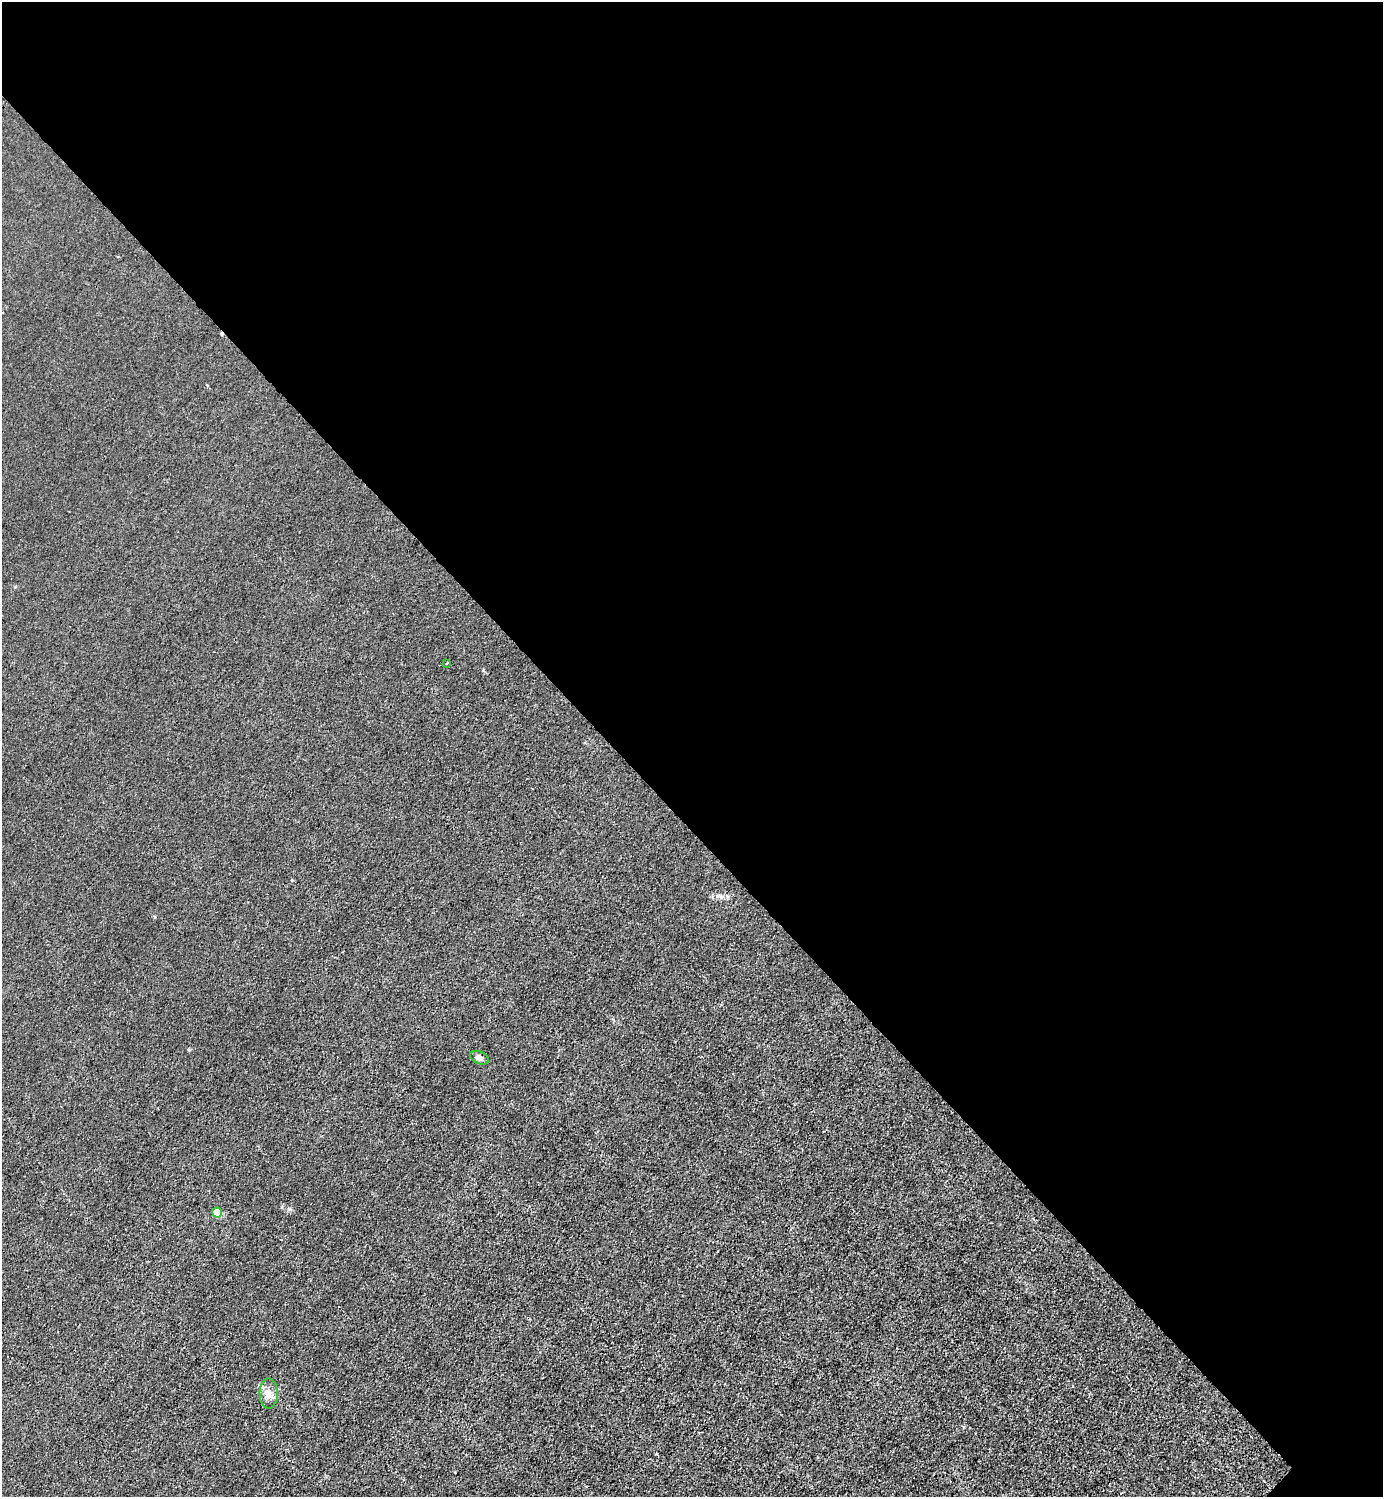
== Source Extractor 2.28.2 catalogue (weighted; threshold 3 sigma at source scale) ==
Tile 3 of 4 x 4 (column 3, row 1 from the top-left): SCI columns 3065-4445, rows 4488-5982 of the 5985 x 5985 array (HDU 1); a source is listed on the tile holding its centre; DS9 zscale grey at full resolution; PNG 1385 x 1499 px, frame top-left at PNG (2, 2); each listed source drawn as its Kron ellipse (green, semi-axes under 4 px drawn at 4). Shown black and unused: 55% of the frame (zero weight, under 3 of 4 exposures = <1% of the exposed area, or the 3 px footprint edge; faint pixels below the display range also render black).
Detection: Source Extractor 2.28.2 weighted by HDU 2 'WHT'; one run over the whole footprint, this tile lists its part. Background 0.0215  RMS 0.0062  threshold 0.0279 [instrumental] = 3 sigma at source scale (4.5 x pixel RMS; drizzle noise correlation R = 1.50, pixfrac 1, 0.05/0.05 arcsec/px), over >= 5 px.
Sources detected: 4; all 4 listed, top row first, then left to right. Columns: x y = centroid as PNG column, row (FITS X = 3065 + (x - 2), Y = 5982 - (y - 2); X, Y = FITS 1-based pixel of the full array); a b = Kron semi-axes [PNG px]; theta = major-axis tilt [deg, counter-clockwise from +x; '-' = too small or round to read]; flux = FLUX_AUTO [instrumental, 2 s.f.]
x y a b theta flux
447 663 3 2 - 0.53
479 1058 10 6 -23 3
217 1212 5 4 - 15
269 1393 15 9 -89 5